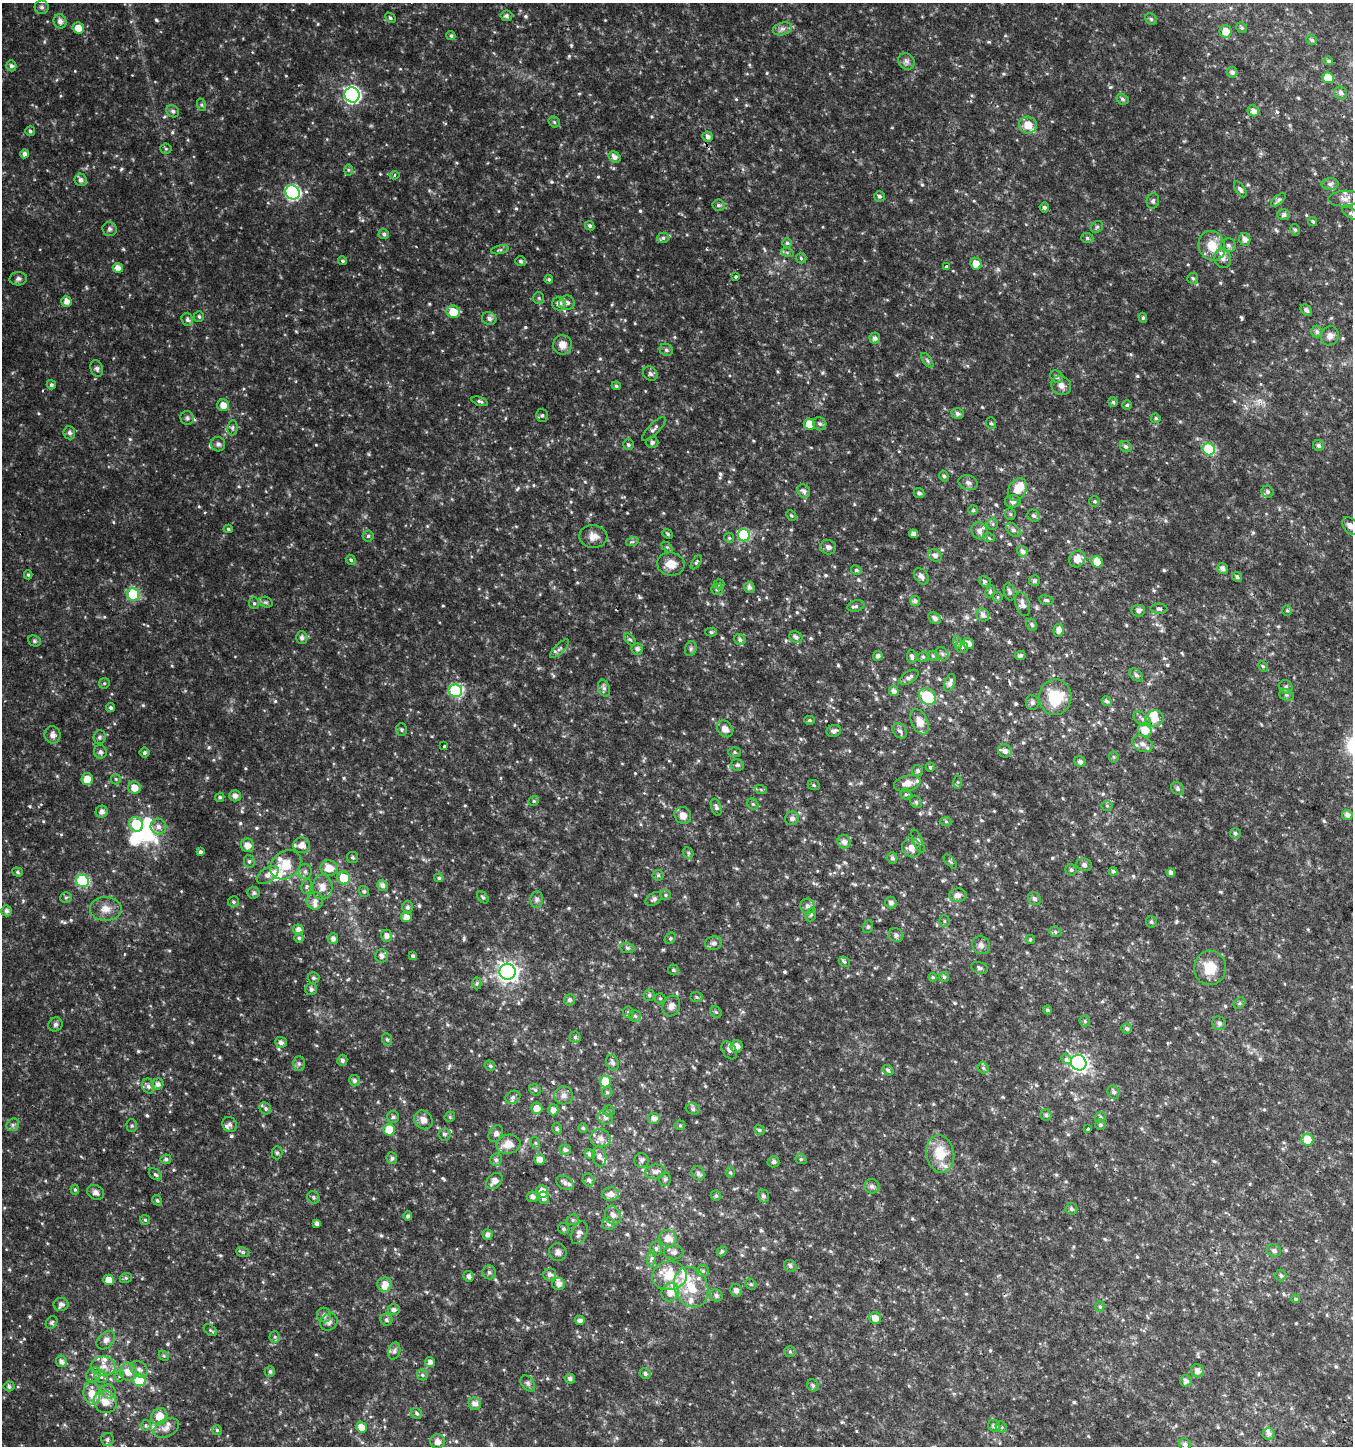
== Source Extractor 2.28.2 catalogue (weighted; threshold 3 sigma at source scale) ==
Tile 6 of 4 x 4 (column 2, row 2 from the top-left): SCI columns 1606-2956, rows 2939-4382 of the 5982 x 5886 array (HDU 1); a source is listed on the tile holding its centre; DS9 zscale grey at full resolution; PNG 1355 x 1448 px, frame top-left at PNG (2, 3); each listed source drawn as its Kron ellipse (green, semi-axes under 4 px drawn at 4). Shown black and unused: <1% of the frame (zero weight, under 2 of 3 exposures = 3% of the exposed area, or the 3 px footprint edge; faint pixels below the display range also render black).
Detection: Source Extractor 2.28.2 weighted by HDU 2 'WHT'; one run over the whole footprint, this tile lists its part. Background 0.0503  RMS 0.0094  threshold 0.0423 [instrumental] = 3 sigma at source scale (4.5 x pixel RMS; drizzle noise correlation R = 1.50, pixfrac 1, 0.0396/0.0396 arcsec/px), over >= 5 px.
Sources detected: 732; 4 inside a brighter object's white glare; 1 cosmic-ray / hot-pixel residue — neither listed nor drawn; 34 inside a brighter listed object's ellipse — not listed separately; of the other 693, all 500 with FLUX_AUTO >= 1.25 (the completeness limit of this list) listed and drawn (193 fainter detections not listed), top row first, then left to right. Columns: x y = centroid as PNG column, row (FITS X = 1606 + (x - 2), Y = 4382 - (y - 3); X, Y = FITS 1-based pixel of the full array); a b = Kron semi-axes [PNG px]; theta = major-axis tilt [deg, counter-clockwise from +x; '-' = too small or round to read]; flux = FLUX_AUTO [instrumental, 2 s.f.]
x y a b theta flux
42 7 7 6 - 2.3
506 16 6 5 - 1.9
390 18 6 4 -46 1.3
1151 19 6 5 - 1.4
60 21 7 6 - 4.5
78 28 6 5 - 8.5
1242 28 5 5 - 1.5
782 29 10 6 17 3.6
1225 31 6 6 - 8.3
451 36 4 4 - 1.6
1312 40 5 5 - 1.8
906 61 9 7 -43 3.2
1328 61 5 4 - 1.5
11 66 5 5 - 2.5
1232 72 5 5 - 2.7
1328 78 6 5 - 17
1341 93 7 6 - 2.7
352 95 8 7 - 210
1122 99 6 5 - 2
202 105 6 4 -71 1.4
173 111 7 5 -34 2.2
1253 111 6 5 - 4.9
554 122 6 5 - 1.3
1028 125 9 8 - 11
30 131 5 5 - 1.6
708 137 5 5 - 3.1
166 149 5 5 - 1.3
25 154 4 4 - 3.3
614 157 6 5 - 4.1
348 170 6 4 -89 1.3
395 175 5 4 - 2
81 180 6 6 - 3.3
1330 184 8 6 2 2.9
1240 189 9 4 -56 2.5
293 192 7 7 - 150
879 196 5 5 - 1.9
1345 198 16 7 4 5.7
1278 200 9 4 42 2.1
1153 201 8 6 73 2
718 205 6 6 - 2
1044 207 5 5 - 2.1
1351 213 10 4 -30 1.6
1284 215 6 5 - 2.5
1313 222 4 4 - 1.4
590 226 5 4 - 1.7
1097 227 7 5 43 1.7
110 229 7 7 - 2.2
1295 230 6 4 -73 1.5
384 234 5 5 - 2
663 238 6 5 - 2
1087 238 6 5 - 1.5
1245 239 6 5 - 3.9
787 243 5 5 - 1.5
1228 245 7 7 - 2.4
1212 246 15 13 -69 15
500 250 9 3 12 1.5
787 252 6 4 -19 1.3
801 258 5 5 - 1.5
1223 259 9 8 - 4.1
342 261 4 4 - 1.6
521 261 5 5 - 1.6
976 264 6 5 - 9.2
947 267 3 3 - 8.6
118 268 5 5 - 5.7
736 276 3 3 - 10
1193 278 5 5 - 1.8
18 279 9 6 5 2.6
549 279 4 4 - 1.5
539 298 6 5 - 1.5
66 301 5 5 - 5.1
567 303 8 7 - 4
559 304 7 6 - 4.8
1306 310 6 4 -43 2.4
453 312 6 6 - 14
199 317 5 5 - 1.7
489 318 7 6 - 3.1
1143 318 5 4 - 1.5
187 319 6 5 - 2.5
1317 332 6 5 - 2.3
1330 336 10 9 - 4.4
875 338 5 5 - 3.4
562 345 9 9 - 7.4
666 350 7 6 - 2.1
927 360 8 4 -55 1.8
97 368 8 6 -73 2.5
650 374 8 6 -45 2.5
1057 377 7 5 -45 2.4
51 385 5 4 - 2
1061 385 10 9 - 4.9
616 386 4 4 - 1.5
480 401 8 4 -19 1.8
1113 402 5 5 - 1.4
223 405 6 6 - 7.5
1127 405 5 5 - 1.3
958 414 6 5 - 2.8
542 415 6 5 - 1.8
187 418 7 6 - 2.1
1156 418 5 4 - 1.4
991 423 6 5 - 1.8
809 424 5 5 - 12
820 424 7 6 - 2.3
232 428 8 5 83 1.8
654 429 16 5 46 3
69 433 6 6 - 2.9
652 442 6 5 - 2.2
218 444 7 7 - 2.4
628 445 5 5 - 1.8
1319 445 5 5 - 2.1
1126 447 6 5 - 2.2
1209 449 6 6 - 61
944 476 5 4 - 1.9
968 483 10 7 -20 3.2
1017 489 12 9 61 13
804 491 7 6 - 3.1
1267 492 6 5 - 2.1
919 493 5 5 - 2.1
1013 501 8 6 0 3.1
1095 501 5 5 - 1.3
973 510 5 5 - 1.3
1010 514 6 5 - 1.3
791 516 6 4 -48 1.3
1034 516 6 5 - 2
993 524 6 5 - 1.5
1350 526 10 7 -50 5
228 529 4 4 - 1.4
1013 530 8 5 -44 2.7
979 531 9 7 -56 4.3
668 534 6 4 -42 1.4
914 534 4 4 - 4
744 535 6 6 - 72
368 536 5 5 - 1.4
593 536 14 11 -7 7.3
729 538 5 4 - 1.3
989 538 6 4 -19 1.3
632 542 6 4 18 1.4
667 547 6 4 -44 1.3
828 547 8 7 - 2.9
1022 551 5 5 - 3.6
935 555 7 6 - 3.5
1077 559 8 7 - 9.1
351 560 5 4 - 1.7
696 562 8 4 58 1.4
1097 562 6 5 - 11
671 564 14 11 -8 11
1222 568 6 5 - 3.7
856 570 5 4 - 1.7
28 575 4 4 - 1.4
921 576 9 6 -54 3.3
1237 577 5 4 - 2.2
985 581 6 5 - 1.8
1034 581 5 5 - 1.8
719 584 5 5 - 1.3
749 587 5 5 - 3
717 589 6 5 - 2
990 591 6 4 64 1.6
1009 592 9 5 -75 2.3
133 594 6 6 - 53
998 597 5 5 - 1.3
1046 600 7 4 -10 1.5
915 601 5 5 - 2.7
266 602 7 5 -19 1.7
254 603 6 5 - 1.5
1023 604 12 7 -72 3.9
856 606 8 5 16 2.3
1159 609 8 5 -2 2.2
1287 610 5 5 - 1.3
1138 611 6 5 - 2.8
983 615 7 6 - 3.7
935 618 7 5 -38 3.5
1032 625 6 5 - 1.6
1058 630 6 5 - 5
711 632 5 4 - 1.6
796 637 7 5 -33 3
302 638 6 5 - 3
630 639 7 4 -43 1.4
740 640 6 5 - 2.4
34 641 7 5 -22 1.4
957 642 6 4 -72 1.6
968 644 6 5 - 5.6
962 647 6 5 - 2.2
559 649 12 4 45 2.7
637 649 6 5 - 2.6
691 649 7 5 70 2
942 654 7 6 - 2.2
1020 655 5 4 - 1.8
878 656 5 4 - 2.4
933 656 5 5 - 1.3
912 657 7 4 -83 2.4
923 657 6 5 - 1.5
1263 666 5 4 - 1.3
1136 675 8 5 -44 2.4
909 677 11 6 33 3.3
104 683 5 5 - 1.4
950 683 9 5 68 3.6
1286 687 7 6 - 2.3
604 688 9 5 -70 2.7
455 691 7 6 - 79
894 691 5 5 - 3.7
1286 695 7 5 -20 1.9
927 697 9 7 -47 42
1055 697 18 16 87 34
1106 701 5 5 - 2.3
1032 702 7 6 - 2.4
110 708 5 4 - 2
1155 718 9 8 - 9.1
1142 719 10 5 -33 3.2
809 720 5 4 - 1.4
920 722 13 8 -65 9.2
725 729 9 7 -52 6.7
401 730 6 5 - 1.3
1145 730 7 6 - 13
834 731 7 6 - 2.8
900 731 8 6 -51 2.6
53 735 8 8 - 4.5
99 737 7 6 - 2.1
1142 744 11 7 -27 5
444 746 3 3 - 1.9
1005 751 7 6 - 3.8
100 752 7 6 - 2.8
735 752 6 5 - 1.3
144 753 5 5 - 2.1
1114 757 5 5 - 1.4
1080 762 6 5 - 3
737 765 6 5 - 1.8
930 767 4 4 - 1.5
918 771 5 5 - 2
87 779 6 6 - 11
116 779 5 5 - 1.4
958 782 6 4 -90 1.3
907 783 13 8 13 7.8
814 785 6 5 - 1.4
134 788 6 6 - 8.8
1178 789 7 6 - 2.3
761 790 6 4 -20 1.3
906 794 6 5 - 1.6
235 796 5 5 - 3.8
220 797 5 4 - 1.5
534 801 5 4 - 1.3
916 802 7 5 -46 1.4
753 804 6 5 - 1.5
1107 806 5 5 - 1.3
716 807 9 5 -71 2.3
102 812 6 6 - 4.1
683 815 9 8 - 5.8
1347 815 5 5 - 3.8
792 818 7 6 - 3
946 821 6 4 -2 1.3
136 824 7 6 - 39
158 827 8 7 - 4.3
1235 833 5 5 - 2.1
918 841 12 5 -68 2.6
844 842 7 6 - 4.3
248 845 7 6 - 6.7
302 845 8 8 - 6.9
911 848 10 9 - 7.1
200 852 4 4 - 2.2
688 853 6 5 - 1.4
353 857 6 5 - 1.6
892 858 6 5 - 2
249 861 6 5 - 1.8
950 861 8 4 -48 1.4
286 865 16 13 38 18
1084 865 8 6 -15 2.2
329 868 9 7 -12 10
1071 870 5 5 - 1.7
305 871 7 6 - 2.7
1113 871 4 4 - 2.1
17 872 5 4 - 1.5
1171 873 4 4 - 3.4
268 875 12 7 35 4.3
658 875 5 5 - 1.3
344 878 6 6 - 19
439 878 4 4 - 1.6
82 881 6 6 - 73
382 885 6 5 - 3.4
307 886 8 5 83 2
322 887 12 10 86 7.6
364 891 6 5 - 1.5
254 893 6 6 - 1.8
666 895 5 5 - 1.4
958 895 9 6 1 4.4
483 897 7 4 -49 1.3
66 898 6 5 - 1.4
654 899 9 6 32 2.3
1034 899 7 6 - 2.1
537 900 8 6 88 2.3
315 901 8 8 - 4.1
233 902 5 5 - 1.9
891 902 6 5 - 3
808 906 7 7 - 4.2
407 907 6 5 - 2.3
106 909 16 12 0 9.1
6 911 5 5 - 2.8
811 915 7 5 69 1.4
406 917 5 5 - 5.6
944 921 6 5 - 1.3
1151 922 6 5 - 1.8
868 927 6 5 - 1.3
298 929 5 5 - 3.8
1055 932 6 5 - 1.6
896 935 7 6 - 3.1
387 936 6 5 - 4.1
299 938 5 5 - 1.7
670 938 6 5 - 1.4
333 939 5 5 - 3.5
1030 939 5 4 - 1.4
713 943 8 7 - 3.6
981 945 9 8 - 3.8
627 948 7 5 -12 1.6
382 956 6 6 - 3.6
413 956 4 4 - 1.7
844 962 6 5 - 1.5
979 968 9 5 -17 2.1
1210 968 17 16 - 17
673 970 5 5 - 1.8
507 972 8 8 - 430
933 977 4 4 - 1.3
944 977 5 5 - 1.4
314 978 6 5 - 2.2
477 983 6 4 89 1.3
311 989 6 5 - 2.7
649 995 5 5 - 1.6
697 997 6 5 - 1.4
660 998 5 5 - 1.3
569 1000 5 5 - 2.3
1239 1003 6 5 - 1.5
671 1006 10 8 69 4.8
1047 1010 4 4 - 1.5
628 1012 6 5 - 1.6
716 1012 6 5 - 1.5
635 1016 6 6 - 1.7
1085 1021 5 5 - 1.3
1219 1023 7 6 - 2.7
55 1024 7 6 - 2.3
1126 1028 5 5 - 2.3
575 1037 5 5 - 1.7
387 1039 6 5 - 1.4
281 1042 6 5 - 3.4
736 1046 6 6 - 6.4
729 1050 10 6 -56 3.4
1067 1059 5 4 - 3.2
342 1060 5 5 - 2.7
612 1063 8 6 -70 2.8
1079 1063 8 7 - 230
299 1064 7 5 90 2.1
490 1066 5 4 - 1.6
983 1068 6 5 - 1.6
888 1070 6 4 -31 2.1
354 1081 5 5 - 2.7
605 1081 6 6 - 19
158 1084 6 5 - 3.2
148 1086 8 6 -70 3.1
535 1090 6 5 - 1.6
607 1092 5 5 - 1.4
1113 1092 7 6 - 2.5
564 1095 9 9 - 4.2
513 1097 8 6 27 2.5
265 1108 6 5 - 2
537 1108 6 5 - 7.4
693 1109 7 5 -15 1.9
553 1110 5 5 - 4.2
609 1111 5 5 - 1.5
1046 1115 5 5 - 1.7
393 1117 6 6 - 2.1
450 1117 5 5 - 1.3
606 1117 8 7 - 4.1
1100 1117 6 5 - 1.6
654 1118 6 5 - 4.3
423 1120 10 8 -51 6.2
230 1124 8 7 - 2.5
13 1125 7 6 - 2.2
132 1125 6 5 - 1.6
680 1125 5 5 - 1.3
1100 1125 5 5 - 1.8
583 1128 5 5 - 1.4
557 1129 6 4 -74 1.5
1087 1129 3 3 - 2
389 1130 6 5 - 20
759 1130 5 4 - 1.5
444 1134 6 6 - 2
496 1134 9 6 59 3.5
600 1138 10 9 - 6.1
1307 1140 6 6 - 18
536 1143 6 4 -70 1.3
508 1144 12 9 10 9.2
565 1150 6 5 - 2.5
277 1153 6 5 - 1.5
590 1154 5 5 - 2.4
940 1154 19 14 -80 22
599 1156 10 7 -79 3.5
392 1158 6 5 - 2.2
166 1159 5 4 - 1.9
539 1159 5 5 - 5.4
801 1159 6 5 - 1.4
496 1160 6 6 - 2.4
642 1160 7 7 - 2.4
773 1162 6 5 - 2.1
655 1172 10 7 8 4
730 1172 5 4 - 1.3
698 1173 7 6 - 2.8
155 1174 7 5 -38 1.9
665 1179 6 5 - 1.9
589 1180 6 5 - 2.6
494 1181 9 6 44 5.5
565 1183 9 6 -31 3.1
872 1186 7 7 - 2.5
75 1190 5 4 - 1.3
542 1191 6 6 - 9.8
95 1192 9 7 -28 3.4
610 1194 8 6 7 5.7
716 1196 5 5 - 1.6
763 1196 6 5 - 2.3
313 1197 6 5 - 1.7
532 1197 6 5 - 3.5
543 1198 6 5 - 2.6
157 1200 5 4 - 1.5
1071 1209 6 6 - 2.1
613 1215 10 7 -72 4.8
408 1216 5 4 - 1.9
145 1220 5 4 - 1.3
573 1220 6 5 - 1.7
317 1224 4 4 - 3.3
609 1224 6 6 - 2.3
564 1229 6 5 - 1.8
579 1233 12 7 67 4
488 1234 5 5 - 3.3
668 1238 9 8 - 8.4
656 1248 7 6 - 2.5
1274 1250 7 6 - 2.4
722 1251 5 4 - 1.5
243 1252 7 4 -18 2.1
558 1252 9 8 - 3.6
674 1252 10 7 1 3.9
651 1258 8 4 81 2.1
790 1266 6 5 - 2.1
703 1271 6 6 - 1.8
489 1272 7 6 - 2.3
549 1274 6 6 - 3.3
1281 1275 6 5 - 1.8
469 1276 5 5 - 3.2
669 1276 17 14 7 19
126 1278 6 5 - 1.5
109 1280 5 5 - 7.4
385 1284 7 7 - 7.3
558 1284 6 6 - 4
751 1284 6 5 - 1.3
691 1287 20 16 -68 25
736 1290 6 5 - 3.3
670 1292 9 8 - 8.9
716 1296 6 5 - 2.4
1295 1299 4 3 - 1.3
61 1304 7 6 - 3.3
1100 1307 5 4 - 1.3
394 1310 6 5 - 3.2
324 1315 7 7 - 3.3
875 1318 6 5 - 7
386 1320 6 6 - 2.1
580 1320 5 4 - 3.5
52 1322 7 5 53 1.5
329 1322 9 8 - 3.4
210 1330 7 4 -36 1.5
275 1337 5 5 - 1.5
106 1340 11 7 46 5.4
394 1351 8 6 74 2.8
790 1351 6 5 - 1.4
164 1356 6 4 -44 1.3
61 1361 6 5 - 4.2
430 1362 5 5 - 3.5
104 1366 12 9 -6 7.4
139 1369 10 7 -39 4.1
270 1371 5 5 - 1.7
1197 1371 7 6 - 4.7
128 1372 9 8 - 9.5
645 1374 5 5 - 2
94 1375 8 6 37 2.9
422 1375 6 5 - 1.4
120 1376 6 4 70 1.3
101 1377 7 5 -42 2.3
570 1379 5 5 - 2.7
139 1380 6 6 - 40
1186 1381 6 5 - 2.6
528 1383 9 6 -51 2.4
813 1385 6 5 - 2
9 1386 5 5 - 1.9
108 1391 7 6 - 2.9
92 1393 11 8 -84 12
105 1402 12 11 - 9.7
475 1404 6 6 - 4.8
417 1413 6 5 - 1.7
159 1416 8 7 - 12
146 1425 5 5 - 2.2
994 1426 6 5 - 2.6
361 1427 5 5 - 7.8
1001 1427 6 5 - 1.4
166 1428 13 8 27 5.3
217 1430 5 5 - 1.3
1269 1434 6 5 - 2.7
107 1439 6 6 - 2.2
438 1441 7 7 - 5.4
1185 1444 6 5 - 2.7
Isophote crosses this tile's border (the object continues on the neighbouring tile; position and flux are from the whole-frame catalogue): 2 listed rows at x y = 1351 213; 1350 526